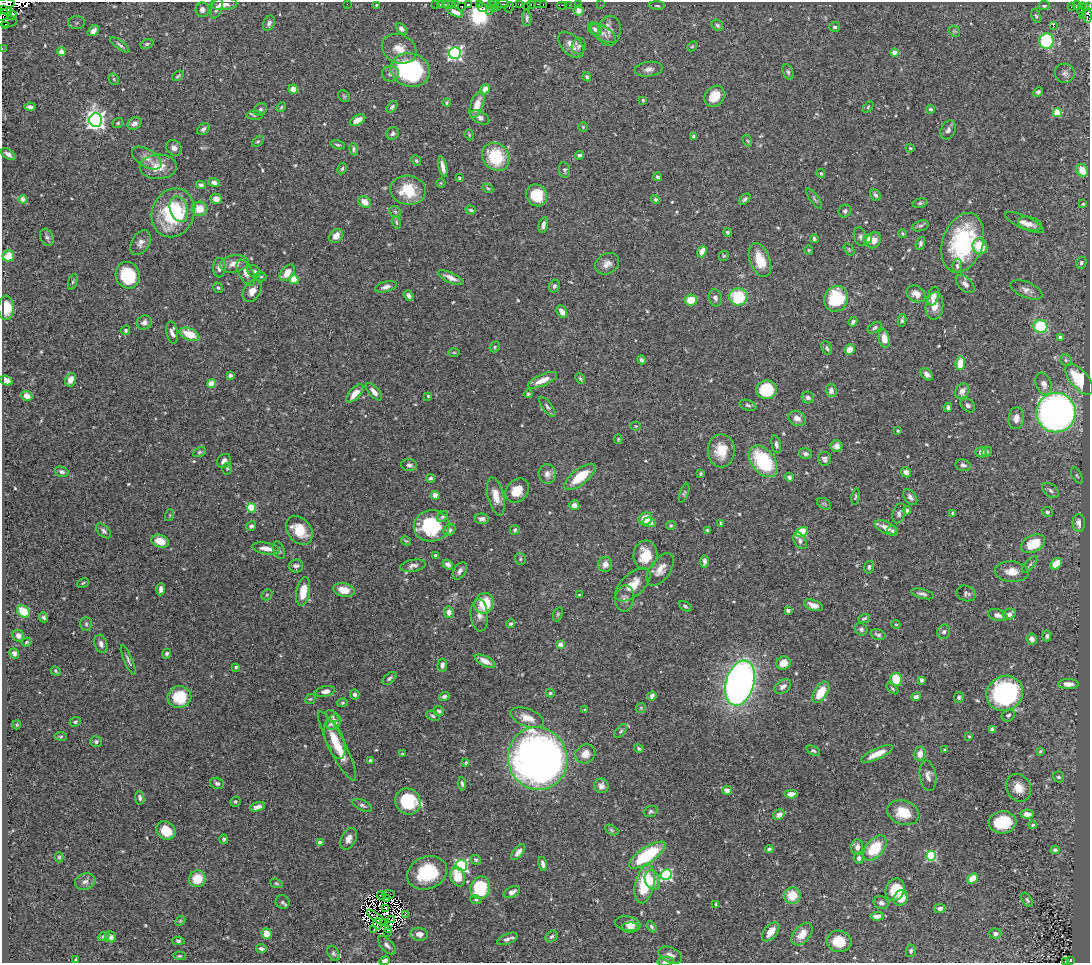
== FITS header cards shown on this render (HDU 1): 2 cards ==
NAXIS1  =                 1088
NAXIS2  =                  961

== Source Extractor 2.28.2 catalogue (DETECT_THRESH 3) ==
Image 1088 x 961 px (HDU 1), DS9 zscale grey, 1 PNG px = 1 image px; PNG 1092 x 965 px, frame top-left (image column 1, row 961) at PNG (2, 2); each listed source drawn as its Kron ellipse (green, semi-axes under 4 px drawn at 4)
Background 0.319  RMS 0.011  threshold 0.034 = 3 sigma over >= 5 px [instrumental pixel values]
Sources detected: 584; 12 with non-positive FLUX_AUTO (blend fragments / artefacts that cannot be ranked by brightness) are neither listed nor drawn; of the other 572, the 500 brightest by FLUX_AUTO listed and drawn (72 fainter detections omitted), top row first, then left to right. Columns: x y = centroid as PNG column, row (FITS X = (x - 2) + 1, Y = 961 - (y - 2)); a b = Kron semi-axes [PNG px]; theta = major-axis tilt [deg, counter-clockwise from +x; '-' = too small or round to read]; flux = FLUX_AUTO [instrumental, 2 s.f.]
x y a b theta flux
5 4 10 5 5 380
224 4 13 6 1 7
347 4 2 2 - 44
436 4 2 2 - 5.7
440 4 3 2 - 21
445 4 3 2 - 9.2
456 4 3 3 - 210
468 4 3 3 - 260
479 4 2 2 - 7.6
491 4 3 2 - 12
494 4 5 2 - 15
503 4 6 2 -1 120
520 4 3 3 - 24
537 4 3 2 - 13
543 4 3 2 - 2.5
376 5 4 3 - 0.86
449 5 6 3 0 45
531 5 4 3 - 280
561 5 5 2 - 170
569 5 3 2 - 18
578 5 3 2 - 11
600 5 2 2 - 4.2
657 5 8 3 -2 1.3
497 6 3 2 - 15
1044 6 6 4 9 1.6
1072 6 4 2 - 14
1077 6 4 2 - 18
462 7 2 2 - 0.85
527 7 3 2 - 240
1089 7 4 2 - 120
217 8 11 5 73 2.8
482 8 5 2 - 3.6
493 8 3 2 - 50
509 8 5 3 - 69
1086 8 4 3 - 180
3 9 3 2 - 130
1082 9 6 2 82 3.8
202 10 7 6 - 3.6
489 10 3 2 - 15
579 11 5 5 - 3.5
455 12 9 4 -27 4.7
5 14 8 3 43 47
12 15 5 4 - 340
1088 15 7 3 89 1.6
1036 16 7 4 -70 1.2
1082 16 4 3 - 27
527 18 8 4 -86 2.6
4 20 13 6 -11 190
77 23 8 6 1 2.8
269 23 8 5 66 2.4
5 25 2 2 - 4900
717 25 6 5 - 1.8
1053 25 2 2 - 210
835 27 5 5 - 2.1
401 29 6 4 -42 2.5
595 29 7 5 -35 3
93 31 6 4 40 3.4
609 31 15 11 82 6.3
954 31 6 4 -44 1.4
603 34 14 7 -30 4.4
1046 41 8 7 - 67
147 44 7 4 20 1.4
120 45 11 4 -37 2
571 45 16 9 -45 7.2
579 46 8 7 - 2
692 46 5 4 - 0.91
2 48 2 2 - 5.7
399 49 18 14 -26 11
61 52 4 4 - 1.9
455 53 6 6 - 210
894 53 4 4 - 14
649 69 14 7 7 4.1
410 70 20 16 -16 110
788 72 8 5 -67 1.8
1065 73 10 9 - 3.4
390 74 8 8 - 3.2
178 76 7 3 34 1.1
587 77 4 3 - 1.7
114 79 6 5 - 1.1
293 89 4 4 - 5.8
485 89 5 4 - 9
1038 92 5 4 - 1.8
344 96 6 5 - 1.1
714 96 11 9 51 15
643 100 4 3 - 1.2
447 102 4 4 - 1.2
477 105 14 6 71 9.5
30 107 5 4 - 2.8
281 107 5 4 - 0.91
392 107 7 4 51 1.7
868 107 6 4 47 1.1
260 109 7 5 43 1.8
931 109 4 4 - 1.4
1057 113 4 4 - 25
255 115 8 4 -1 1.4
480 117 10 5 -30 4.1
96 120 7 6 - 420
357 120 8 5 28 7.4
118 123 5 5 - 1.2
134 123 7 6 - 3.2
583 127 5 4 - 0.85
203 129 7 5 44 2.1
948 130 10 7 62 2.8
393 133 6 6 - 2.5
469 135 6 4 -71 1
694 136 4 3 - 1.8
747 140 6 3 -58 0.92
258 141 7 4 38 1.3
338 145 7 4 -13 1.5
174 148 8 7 - 3.5
910 148 4 4 - 1.1
354 149 6 4 -81 1.9
8 154 8 4 -33 4.2
579 155 4 3 - 2.1
496 157 15 13 -51 35
147 158 16 8 -31 6
416 161 6 4 -50 1.2
158 167 18 12 1 14
443 167 10 4 -78 4.8
342 168 6 4 62 1.3
565 170 8 5 -80 1.8
1082 170 7 5 -56 12
821 173 5 4 - 1.1
657 177 4 4 - 1.3
459 178 3 3 - 1.1
214 182 6 4 -17 3.2
441 183 5 4 - 0.89
201 185 5 4 - 2.3
488 188 6 4 -28 1.1
408 190 18 14 -7 25
537 195 11 10 - 21
875 195 6 4 -62 2.1
23 199 4 4 - 11
216 199 6 5 - 5
655 199 5 4 - 1.3
745 199 6 4 45 1.8
814 199 12 3 -56 1.4
365 202 7 5 -32 7.8
920 203 7 5 10 1.4
1083 204 4 3 - 0.85
179 209 13 9 -73 8.1
200 209 8 7 - 12
471 210 5 4 - 1.1
845 211 6 6 - 2
395 212 6 5 - 1.4
173 213 25 21 68 59
396 222 6 4 -73 1.2
1024 223 21 6 -24 5.4
1030 224 12 6 -14 3.6
543 225 8 4 76 3.2
920 226 8 5 18 1.8
727 232 4 4 - 1.5
902 234 4 4 - 1.1
336 236 8 6 49 6.4
47 237 9 6 -62 2.3
860 237 9 6 -72 2.3
814 239 4 3 - 2.2
868 239 4 4 - 9.7
873 240 8 7 - 6.8
140 243 13 8 58 4.4
920 243 7 4 70 1.8
963 243 31 20 71 83
980 246 8 7 - 21
849 249 7 4 -55 1.1
809 250 4 4 - 0.84
702 251 6 4 69 7.3
8 256 6 5 - 14
724 256 5 4 - 0.98
760 260 18 10 -69 17
1081 263 6 5 - 1.9
234 264 14 8 11 7.5
607 264 12 10 33 5.4
957 266 7 4 84 2.4
219 268 10 6 88 3.9
254 271 7 5 -37 2.7
246 273 14 7 -62 5.7
287 273 9 6 51 8.3
128 275 13 12 - 41
261 277 5 5 - 1.2
451 278 14 5 -24 5.4
294 279 5 4 - 17
73 282 8 4 70 1.3
965 284 11 6 -45 4
554 286 6 5 - 1.7
386 287 11 5 15 3.4
218 288 5 4 - 1.3
1026 290 17 8 -22 4.6
252 291 12 8 56 6.6
916 294 10 7 -29 5.3
409 295 6 4 -53 3
933 296 9 5 74 5.3
738 297 9 8 - 39
715 298 8 6 -74 2.8
836 299 13 12 - 41
691 300 6 5 - 12
934 306 14 9 84 7.9
6 308 12 8 -89 16
562 312 7 4 -61 5.4
902 320 6 3 80 1.6
144 322 8 7 - 3.6
853 322 5 4 - 3.1
1040 326 7 6 - 45
875 328 8 5 32 1.7
125 330 5 4 - 1.6
172 332 11 5 -79 4.1
189 334 10 6 -22 17
1060 337 4 3 - 3.8
884 338 9 5 -79 9.4
495 347 6 4 51 1.1
827 348 7 5 -62 1.7
850 350 5 5 - 8.5
454 353 5 3 - 0.87
642 360 4 3 - 1.8
1066 360 6 5 - 1.4
960 363 7 5 82 14
927 374 7 5 -46 3.2
230 375 4 4 - 2.5
580 379 5 4 - 1.2
1079 379 18 9 -51 34
70 380 7 5 70 6.2
542 380 16 5 24 9.1
6 381 6 4 -24 8.8
211 384 4 4 - 20
1044 384 11 7 -68 4.9
766 390 10 9 - 33
831 390 7 5 -88 4.1
962 391 8 6 57 5.2
374 392 11 5 -47 4.9
355 393 11 5 46 8.8
528 394 4 4 - 1.4
27 396 6 5 - 6.3
428 396 4 4 - 1
808 397 6 5 - 2.8
748 405 9 5 -19 1.9
968 405 8 6 -40 2.3
547 407 12 4 -52 2
948 407 4 4 - 3
1056 413 20 19 - 490
797 418 9 7 -28 5.7
1016 418 11 7 82 5.8
636 426 5 4 - 0.91
898 431 3 3 - 0.97
618 439 5 4 - 0.92
776 444 9 4 -78 2.4
837 446 6 5 - 3.7
721 451 16 13 89 17
987 451 5 5 - 1.2
199 452 7 4 27 1.3
981 452 6 5 - 3.4
805 454 7 5 -15 2.2
825 459 7 6 - 2.2
224 461 7 6 - 4.6
763 461 18 11 -50 57
409 465 8 6 -4 2.5
963 465 8 5 -14 2.7
227 469 6 5 - 1.2
62 472 7 5 -17 2
906 472 5 4 - 3.3
701 473 4 3 - 1
547 474 10 8 -84 4.6
1077 476 8 4 -63 1.7
580 477 19 7 37 23
789 477 4 3 - 1.9
431 478 5 4 - 2
517 490 13 10 45 12
1050 490 9 6 -39 2.5
684 493 10 4 69 1.4
435 495 4 4 - 11
496 496 19 8 -76 9.7
855 496 8 4 80 1.2
910 497 9 5 -53 3
824 504 7 5 -30 1.2
574 505 5 5 - 4.7
251 508 4 4 - 40
907 510 4 4 - 3
1047 512 6 5 - 1.9
899 513 10 6 73 2.4
953 513 4 3 - 1.5
170 515 6 4 71 1.1
443 516 6 5 - 1.7
482 519 7 5 -6 2.5
645 519 7 6 - 16
649 522 7 5 -8 4.6
721 523 4 3 - 1.8
1079 523 9 6 -87 5.9
671 525 5 4 - 1.5
251 526 5 4 - 2
432 526 18 15 11 52
886 527 12 6 -24 6.1
299 530 16 11 -52 17
449 530 6 5 - 2.5
515 530 5 4 - 1.7
707 530 3 3 - 0.88
104 531 9 5 -44 2.3
892 531 5 5 - 1.7
802 532 6 4 31 33
160 541 9 6 -19 12
406 541 5 3 - 0.99
800 541 9 5 -59 2.6
1033 544 13 8 28 25
266 548 14 6 -10 7.6
279 550 9 5 -69 2.2
435 555 3 3 - 1.1
645 555 15 12 85 19
520 559 6 5 - 1.4
704 561 6 3 88 2.6
605 564 7 7 - 5.3
1056 564 6 5 - 14
448 565 5 4 - 3.1
1030 565 10 4 48 1.5
296 566 7 6 - 2.5
413 566 13 6 10 3.5
869 567 6 5 - 1.8
660 569 19 10 54 7.7
460 571 9 5 57 3
1012 572 17 10 -3 9.8
83 583 6 3 26 1
633 585 21 11 42 13
161 589 6 4 85 3
344 590 11 6 -12 11
303 592 14 6 80 15
966 593 10 7 -19 2.5
923 594 12 4 -14 2.3
267 595 6 5 - 1.1
579 595 3 3 - 1.1
625 599 13 9 83 4.6
484 603 10 9 - 23
813 605 10 5 -19 5
685 606 7 4 -34 1.3
788 610 4 3 - 1.9
23 611 7 5 -43 19
449 612 6 5 - 4.6
558 614 7 4 71 1.2
1009 614 6 5 - 5.2
479 615 16 9 -86 5.6
998 615 10 5 -16 3.7
44 617 5 4 - 2
864 618 6 4 19 1.5
86 624 7 5 -89 1.6
511 624 4 4 - 1.6
896 624 4 4 - 0.95
861 629 6 5 - 1.9
944 632 7 6 - 2.3
878 635 8 5 -18 2.5
18 636 6 5 - 4.2
1047 636 5 4 - 2.3
1032 639 6 5 - 3.2
26 642 5 3 - 0.96
101 644 9 6 -73 3.1
560 645 4 4 - 8.7
14 653 5 4 - 2.7
167 654 5 4 - 1.9
128 660 16 3 -66 2.2
485 661 11 5 -26 5.7
783 663 7 6 - 11
442 665 6 5 - 3.6
236 667 4 4 - 1.3
56 671 5 2 - 1.1
389 678 8 4 40 1.7
896 680 6 6 - 22
921 680 4 4 - 5.2
740 683 23 14 73 490
1068 684 10 5 -1 5.7
783 686 9 6 33 3.8
892 689 7 4 -42 1.1
325 691 10 5 13 4.4
821 692 12 6 59 17
550 693 4 4 - 1.1
1005 693 19 17 34 150
355 695 5 4 - 2.7
444 696 5 4 - 2.7
652 696 5 4 - 2.6
179 697 12 11 - 26
916 697 5 4 - 2.4
959 697 5 5 - 1.7
310 699 5 4 - 1
342 703 5 4 - 1.1
641 708 5 4 - 0.96
585 710 3 2 - 1.1
439 711 5 4 - 2.4
1008 715 7 5 34 2.4
332 716 7 4 -36 1.5
433 716 7 4 -23 1.6
527 718 18 8 -20 9.9
75 722 6 4 21 1.2
334 722 8 7 - 9.1
17 725 4 3 - 0.9
992 729 4 4 - 2.8
621 731 8 4 51 1.4
61 736 6 3 -7 0.91
969 736 3 3 - 1.1
335 740 20 9 -71 12
96 742 6 5 - 1.7
337 746 38 8 -63 21
639 749 5 3 - 1.6
945 750 4 3 - 0.96
813 751 7 4 -23 1.5
1040 751 4 3 - 1.2
402 754 3 3 - 0.84
585 754 10 9 - 8
877 754 17 5 25 12
920 754 7 6 - 6.5
538 759 31 29 -74 560
370 761 4 4 - 2.1
466 763 3 3 - 1
928 776 15 8 -82 4.7
1058 777 6 5 - 1.8
217 783 7 5 -15 2.1
462 784 7 3 -83 1.6
601 786 7 7 - 3.7
1018 788 14 12 -59 11
727 790 5 4 - 6
791 794 6 4 4 5.5
140 798 7 4 -82 2.5
408 801 13 12 - 43
235 802 5 5 - 1.3
362 805 10 5 -25 2.2
257 807 8 4 18 4.2
651 811 7 5 21 1.6
903 813 16 12 -18 18
1027 814 7 4 -4 5.7
779 815 6 5 - 4.3
1002 822 14 11 4 32
1032 825 4 4 - 2
166 830 10 8 -38 13
611 830 7 4 -28 1.3
224 839 5 4 - 1.6
349 839 11 7 64 4.5
320 843 4 3 - 8
857 847 8 6 86 4.3
875 848 14 8 50 30
769 849 4 4 - 2.9
1055 850 4 4 - 4.1
518 852 9 4 52 4
647 855 21 8 33 58
931 856 5 5 - 70
59 857 5 4 - 1.1
859 858 5 5 - 2.4
476 860 5 4 - 1.8
543 864 7 3 -77 2.9
461 865 6 5 - 140
427 873 20 16 21 39
666 875 5 5 - 120
458 877 10 7 -73 16
197 879 8 8 - 15
973 879 6 4 40 14
652 880 10 7 -68 7.7
85 882 10 8 17 3.7
276 883 6 4 -19 1.1
645 884 19 9 78 42
480 888 11 9 70 43
895 890 11 9 67 19
512 892 9 5 25 3.5
388 894 7 3 3 2.2
792 895 8 8 - 15
381 896 4 2 - 0.91
901 898 8 6 57 10
387 899 2 2 - 0.87
476 900 6 4 -16 1.1
1027 900 8 4 -57 1.5
282 902 7 6 - 1.6
881 903 7 6 - 2.5
716 905 4 3 - 0.97
385 908 3 2 - 1.2
940 908 6 4 8 2.4
405 914 2 2 - 5.5
877 916 6 4 4 4.7
376 917 11 2 -37 0.86
392 920 3 2 - 0.98
180 921 5 4 - 0.95
385 923 4 2 - 1.2
377 924 6 2 -87 2.1
628 924 13 7 -11 6
630 927 8 5 3 3.2
652 927 6 4 -58 1.4
389 929 4 2 - 1.2
374 930 4 2 - 1.3
387 932 4 2 - 1.3
771 932 11 6 50 8.8
267 934 5 5 - 10
419 934 9 6 -7 5.2
802 934 13 8 48 8.8
995 934 6 5 - 2.7
104 936 6 4 24 1.9
552 936 7 5 40 2.1
111 937 6 5 - 3.7
507 939 11 5 22 2.9
178 941 6 4 3 1.4
839 941 12 10 -10 16
387 945 11 6 -46 2.9
261 948 5 4 - 2.4
911 951 6 5 - 1.7
333 953 8 5 -61 1.8
670 955 12 7 -24 3.8
180 956 6 4 -4 1.1
76 959 3 3 - 0.98
385 961 5 4 - 3.6
666 961 8 4 1 2.5
1070 961 4 3 - 30
1065 962 3 2 - 8.5
At the frame edge (FLAGS 8, measured only in part): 12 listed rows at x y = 5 4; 224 4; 1089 7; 3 9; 5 14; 1088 15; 4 20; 2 48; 385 961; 666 961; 1070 961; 1065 962
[72 fainter detections neither listed nor drawn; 12 non-positive-flux detections neither listed nor drawn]